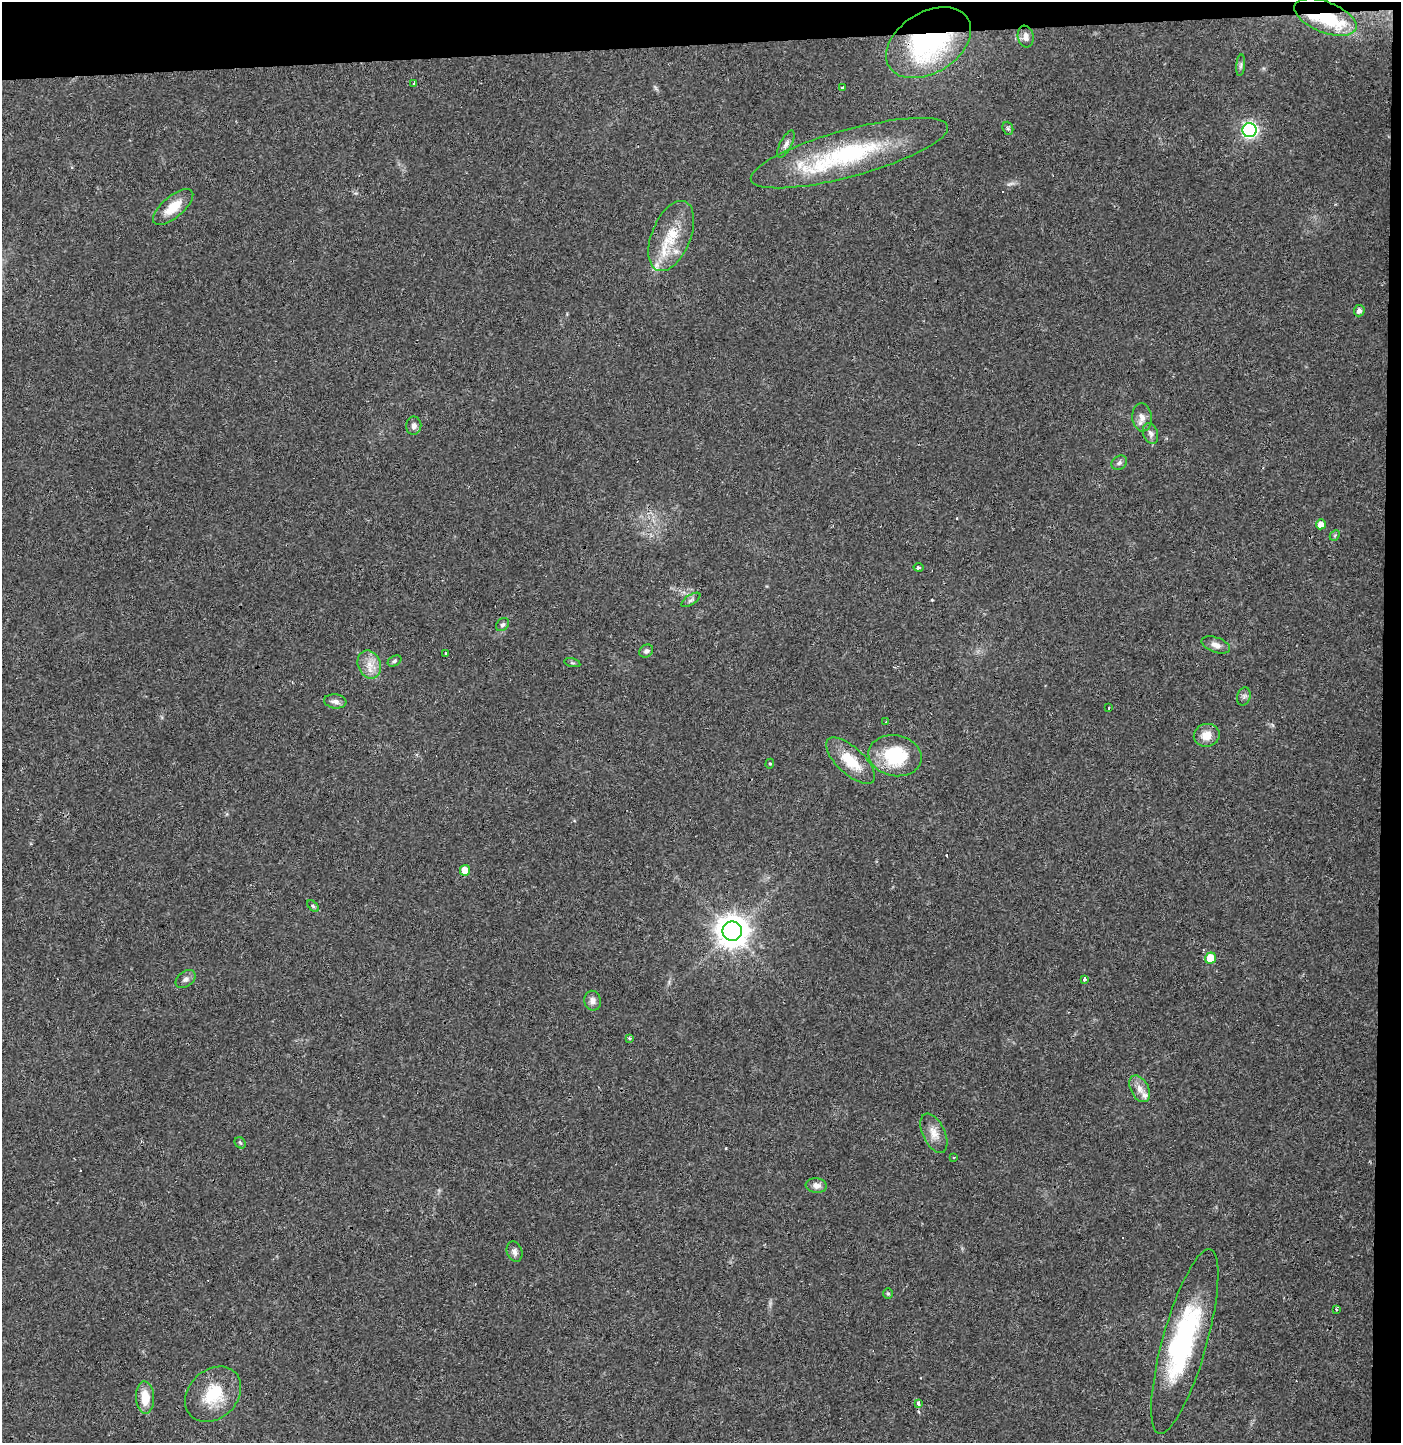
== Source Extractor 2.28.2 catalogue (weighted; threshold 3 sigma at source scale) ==
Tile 3 of 3 x 3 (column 3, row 1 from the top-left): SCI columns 2800-4198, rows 2951-4391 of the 4202 x 4458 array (HDU 1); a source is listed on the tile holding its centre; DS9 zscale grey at full resolution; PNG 1403 x 1445 px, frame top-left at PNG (2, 2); each listed source drawn as its Kron ellipse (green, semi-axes under 4 px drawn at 4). Shown black and unused: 4% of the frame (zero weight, under 3 of 4 exposures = <1% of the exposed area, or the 3 px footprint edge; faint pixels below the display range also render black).
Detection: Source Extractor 2.28.2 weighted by HDU 2 'WHT'; one run over the whole footprint, this tile lists its part. Background 0.0468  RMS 0.0038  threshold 0.0169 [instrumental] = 3 sigma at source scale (4.5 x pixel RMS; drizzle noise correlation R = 1.50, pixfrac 1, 0.0396/0.0396 arcsec/px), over >= 5 px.
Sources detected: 67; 2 inside a brighter object's white glare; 6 cosmic-ray / hot-pixel residue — neither listed nor drawn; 3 inside a brighter listed object's ellipse — not listed separately; the other 56 listed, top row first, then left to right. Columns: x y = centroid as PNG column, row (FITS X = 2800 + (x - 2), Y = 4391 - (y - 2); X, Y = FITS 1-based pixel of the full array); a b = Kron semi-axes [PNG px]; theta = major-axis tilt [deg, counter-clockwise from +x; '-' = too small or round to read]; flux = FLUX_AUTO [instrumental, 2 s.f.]
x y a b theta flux
1325 17 33 15 -22 18
1026 37 11 8 -79 2.4
929 43 46 30 32 61
1241 65 11 4 85 0.88
413 83 3 2 - 0.9
842 88 3 3 - 5.7
1008 128 7 5 -68 0.65
1249 130 7 7 - 92
786 144 15 6 62 1.7
849 153 102 23 15 51
173 207 25 10 40 7
671 236 37 19 68 14
1359 311 5 5 - 1.8
1142 417 14 9 -86 2.8
414 426 9 7 82 1.5
1151 433 11 7 -71 1.6
1119 463 8 6 29 1.1
1321 524 5 5 - 2.9
1335 535 6 4 45 0.5
919 567 5 3 - 0.6
691 600 11 5 33 0.99
502 625 7 5 43 0.91
1216 645 15 7 -19 2.3
646 651 7 6 - 0.92
446 653 3 3 - 3.6
394 661 7 5 28 0.71
572 663 8 3 -13 0.48
369 665 14 11 -68 4.4
1244 696 9 6 74 1.1
335 701 11 7 -7 1.8
1109 708 3 2 - 0.27
886 722 3 3 - 1.8
1207 735 13 11 12 4.6
895 756 27 20 -11 22
851 761 31 13 -43 11
770 764 5 4 - 0.5
465 870 5 5 - 5.3
313 906 7 4 -45 0.68
732 931 10 9 - 590
1211 958 5 5 - 8.2
185 979 11 7 37 1.6
1084 979 3 3 - 2
593 1001 10 8 -78 2
630 1038 3 3 - 2.4
1140 1089 14 9 -62 3
934 1133 21 11 -64 4.2
240 1143 6 5 - 0.59
954 1157 3 2 - 0.34
816 1186 11 7 -7 2.2
514 1252 10 7 -69 1.6
888 1294 5 5 - 0.5
1336 1309 3 2 - 0.69
1185 1341 96 22 74 58
213 1394 31 24 44 15
145 1397 16 9 -87 7.4
919 1403 4 3 - 2.7
Overlapping masked pixels (flux is a lower limit): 3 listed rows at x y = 1325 17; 929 43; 919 1403